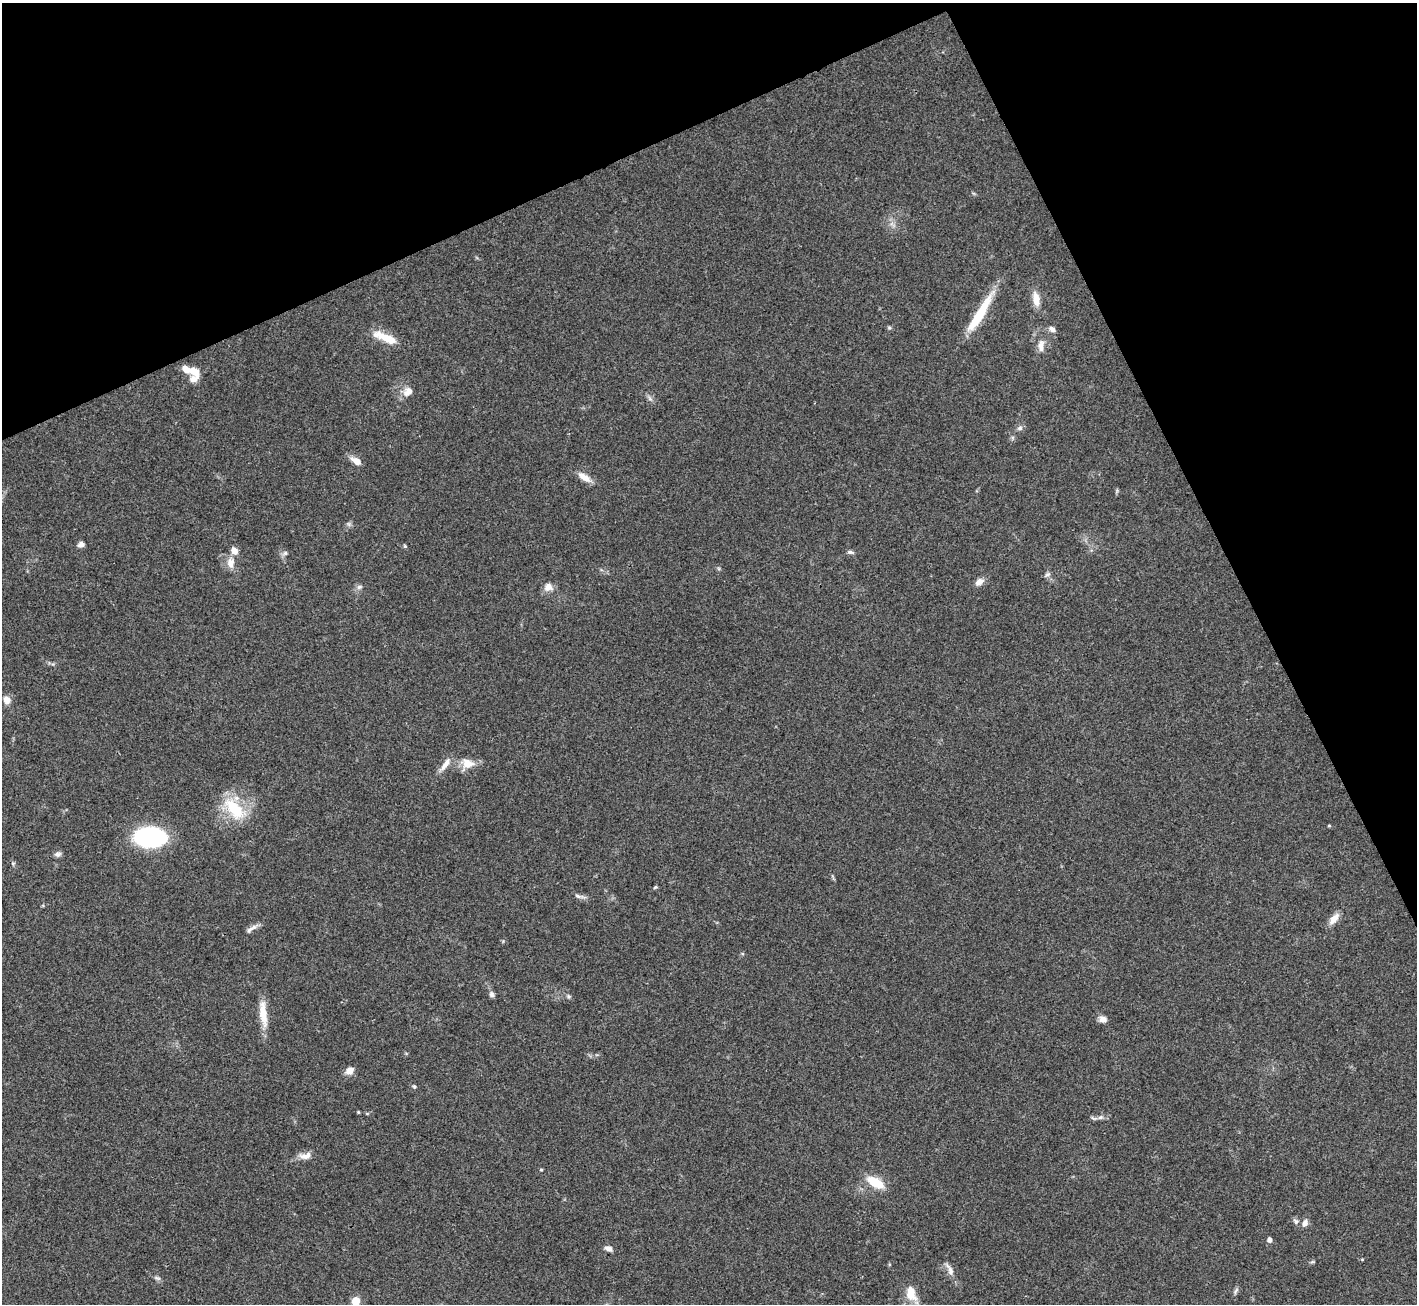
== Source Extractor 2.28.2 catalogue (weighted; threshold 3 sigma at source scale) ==
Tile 3 of 4 x 4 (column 3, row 1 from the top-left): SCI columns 2833-4247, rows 4195-5496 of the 5663 x 5651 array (HDU 1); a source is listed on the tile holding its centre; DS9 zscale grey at full resolution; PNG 1419 x 1306 px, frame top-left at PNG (2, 3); no overlay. Shown black and unused: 23% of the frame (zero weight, under 3 of 4 exposures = <1% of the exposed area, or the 3 px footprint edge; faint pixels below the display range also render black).
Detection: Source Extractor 2.28.2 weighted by HDU 2 'WHT'; one run over the whole footprint, this tile lists its part. Background 0.0954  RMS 0.0061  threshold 0.0276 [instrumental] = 3 sigma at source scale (4.5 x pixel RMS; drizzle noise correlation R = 1.50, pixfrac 1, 0.05/0.05 arcsec/px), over >= 5 px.
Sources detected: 57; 3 inside a brighter listed object's ellipse — not listed separately; the other 54 listed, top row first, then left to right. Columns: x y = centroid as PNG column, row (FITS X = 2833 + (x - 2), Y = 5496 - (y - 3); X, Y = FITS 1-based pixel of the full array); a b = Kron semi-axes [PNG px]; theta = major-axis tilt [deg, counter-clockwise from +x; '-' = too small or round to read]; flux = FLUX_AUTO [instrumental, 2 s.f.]
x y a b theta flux
1036 299 17 8 -81 7.2
980 314 51 9 59 26
889 328 5 5 - 0.9
1052 329 9 7 -41 2.1
386 338 29 8 -23 14
1041 346 16 8 85 4.3
195 372 16 10 -34 6.3
408 392 13 10 45 5.2
650 399 7 4 -19 1.3
1020 428 8 6 16 1.7
356 461 13 7 -32 5.1
585 477 20 8 -33 5.5
349 524 7 4 -71 1.1
81 544 8 6 21 2.4
405 546 5 4 - 0.8
850 552 8 5 -14 1.4
285 553 6 6 - 1.4
231 563 14 10 88 5.3
1047 574 10 5 30 1.5
979 582 12 8 38 3.8
359 587 8 6 16 1.7
548 587 10 10 - 4.6
7 700 10 9 - 3.8
468 763 19 13 -13 8.3
445 764 21 7 53 5.1
234 809 32 16 -49 26
1329 826 3 3 - 0.65
150 837 23 15 -3 91
57 854 10 6 11 1.9
655 887 5 4 - 0.77
579 896 17 5 -10 2.2
1334 919 16 7 51 5.2
249 930 12 6 44 2.6
492 994 8 6 -76 1.8
568 996 6 6 - 1.1
263 1013 36 9 -83 11
1103 1019 10 8 -3 2.9
349 1071 9 7 37 4.7
414 1086 5 4 - 0.87
358 1112 4 3 - 0.63
1100 1117 8 5 20 1.7
305 1156 17 9 10 5
541 1170 5 3 - 0.62
875 1182 20 10 -29 14
1296 1222 9 6 -58 1.7
1305 1223 10 6 68 2.8
1270 1240 4 4 - 2.8
609 1248 9 6 -17 3.1
1312 1262 6 4 18 0.8
950 1270 20 7 -63 4.2
157 1278 11 4 -25 1.5
1236 1291 11 4 63 1.4
911 1294 20 12 -74 11
356 1301 5 5 - 24
Isophote crosses this tile's border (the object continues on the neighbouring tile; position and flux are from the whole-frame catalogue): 1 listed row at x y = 356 1301